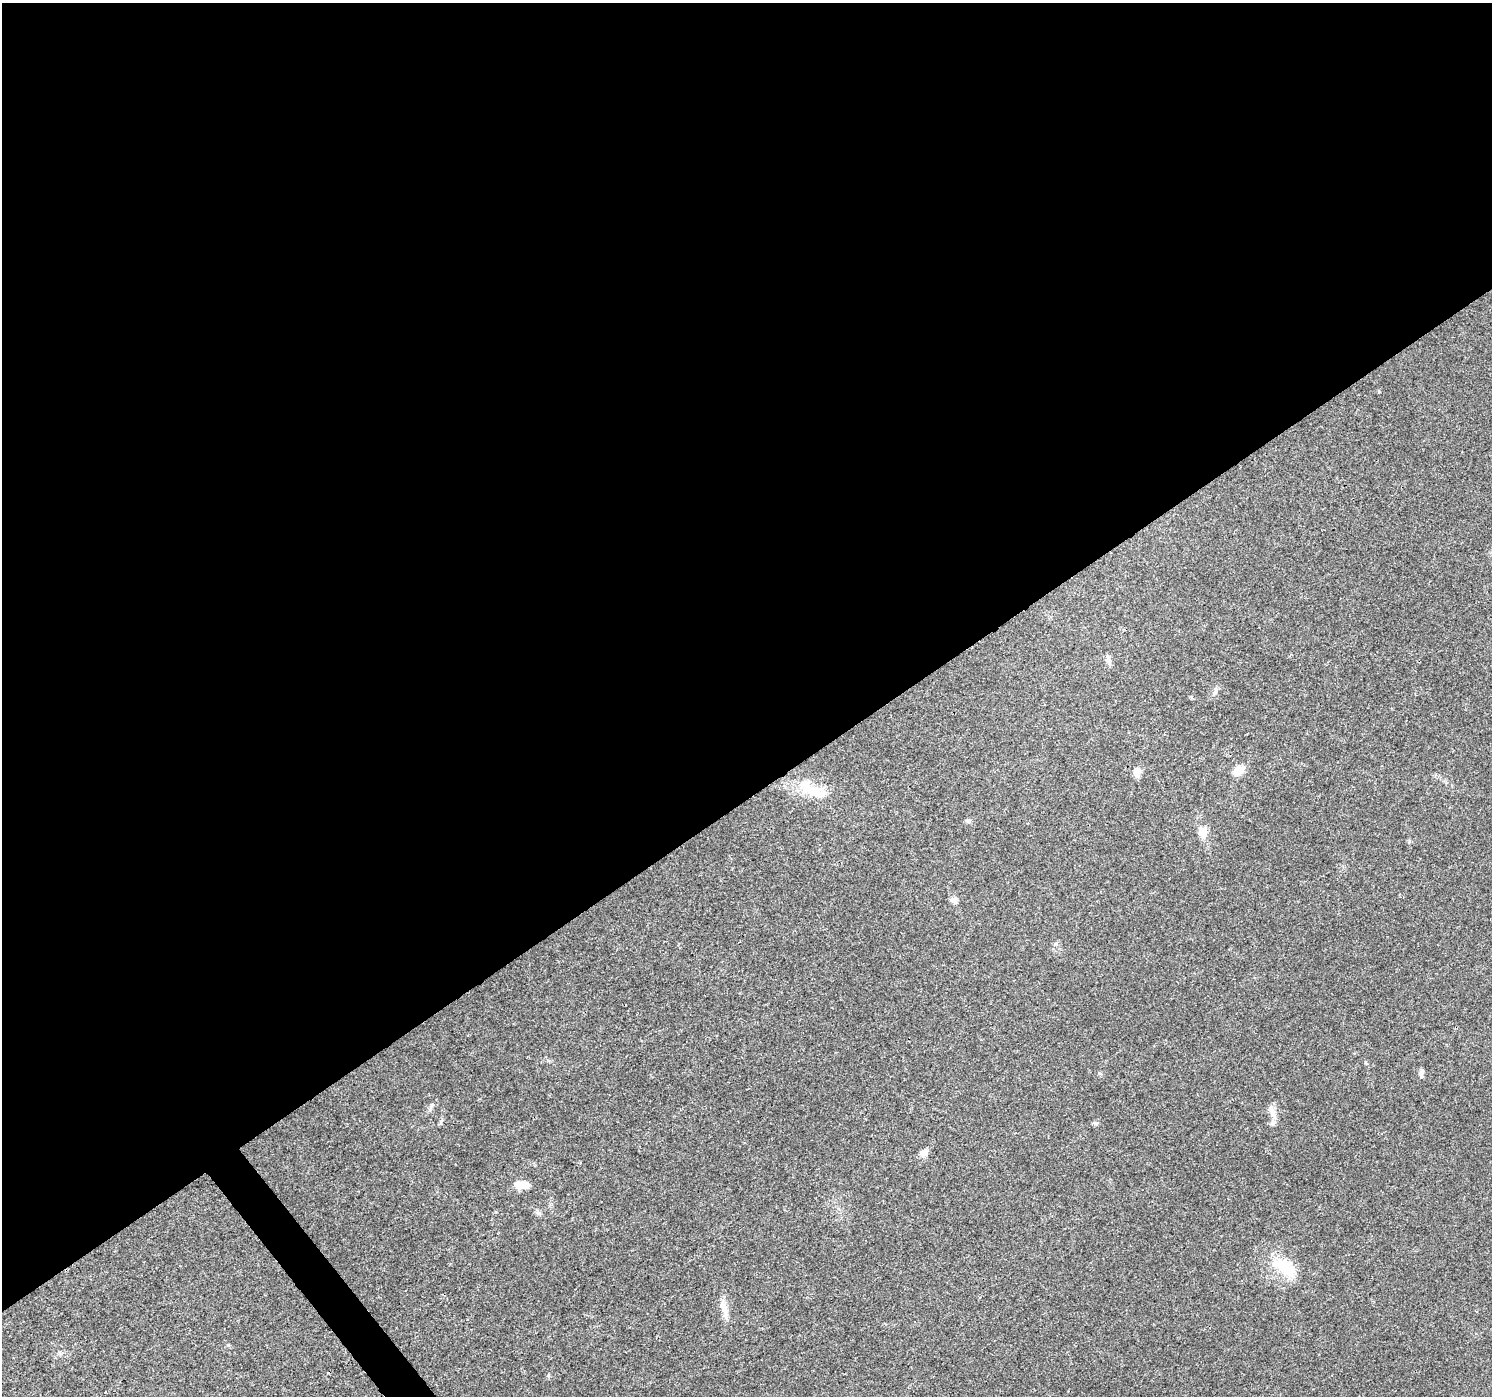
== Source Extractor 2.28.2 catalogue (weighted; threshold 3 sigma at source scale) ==
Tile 2 of 4 x 4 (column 2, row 1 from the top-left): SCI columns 1500-2989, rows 4316-5709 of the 5974 x 5910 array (HDU 1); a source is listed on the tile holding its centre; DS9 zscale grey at full resolution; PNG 1494 x 1398 px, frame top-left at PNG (2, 3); no overlay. Shown black and unused: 58% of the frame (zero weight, under 3 of 4 exposures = <1% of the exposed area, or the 3 px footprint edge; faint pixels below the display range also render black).
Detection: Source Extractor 2.28.2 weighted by HDU 2 'WHT'; one run over the whole footprint, this tile lists its part. Background 0.0123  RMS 0.0028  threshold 0.0126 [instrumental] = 3 sigma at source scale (4.5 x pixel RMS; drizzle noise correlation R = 1.50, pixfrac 1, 0.0396/0.0396 arcsec/px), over >= 5 px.
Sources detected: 18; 1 inside a brighter object's white glare — not listed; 1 inside a brighter listed object's ellipse — not listed separately; the other 16 listed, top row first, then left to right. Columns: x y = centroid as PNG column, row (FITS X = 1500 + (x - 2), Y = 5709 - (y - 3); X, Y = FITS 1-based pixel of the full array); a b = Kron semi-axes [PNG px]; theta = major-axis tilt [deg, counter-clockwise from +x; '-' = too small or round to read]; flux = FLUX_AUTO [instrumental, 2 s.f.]
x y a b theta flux
1108 660 11 6 -73 1
1214 692 7 4 70 0.59
1238 771 14 9 31 3.1
1137 772 11 8 82 2.2
805 787 30 17 -40 7.4
969 821 6 6 - 0.66
1202 833 14 10 -77 2.8
954 900 9 7 -22 1.2
1056 944 6 5 - 0.51
1421 1073 15 4 86 0.72
1273 1113 18 8 -66 2.2
1095 1123 7 4 17 0.43
924 1153 11 8 47 1.6
522 1185 18 9 -6 3.8
1284 1267 36 15 -38 9.4
724 1309 21 8 -76 2.5
Unlisted compact peaks at least as high as the median listed source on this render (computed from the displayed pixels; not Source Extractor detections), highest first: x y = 432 1105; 228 1345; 548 1375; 1379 391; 1409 841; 539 1213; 1099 1073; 1365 1062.